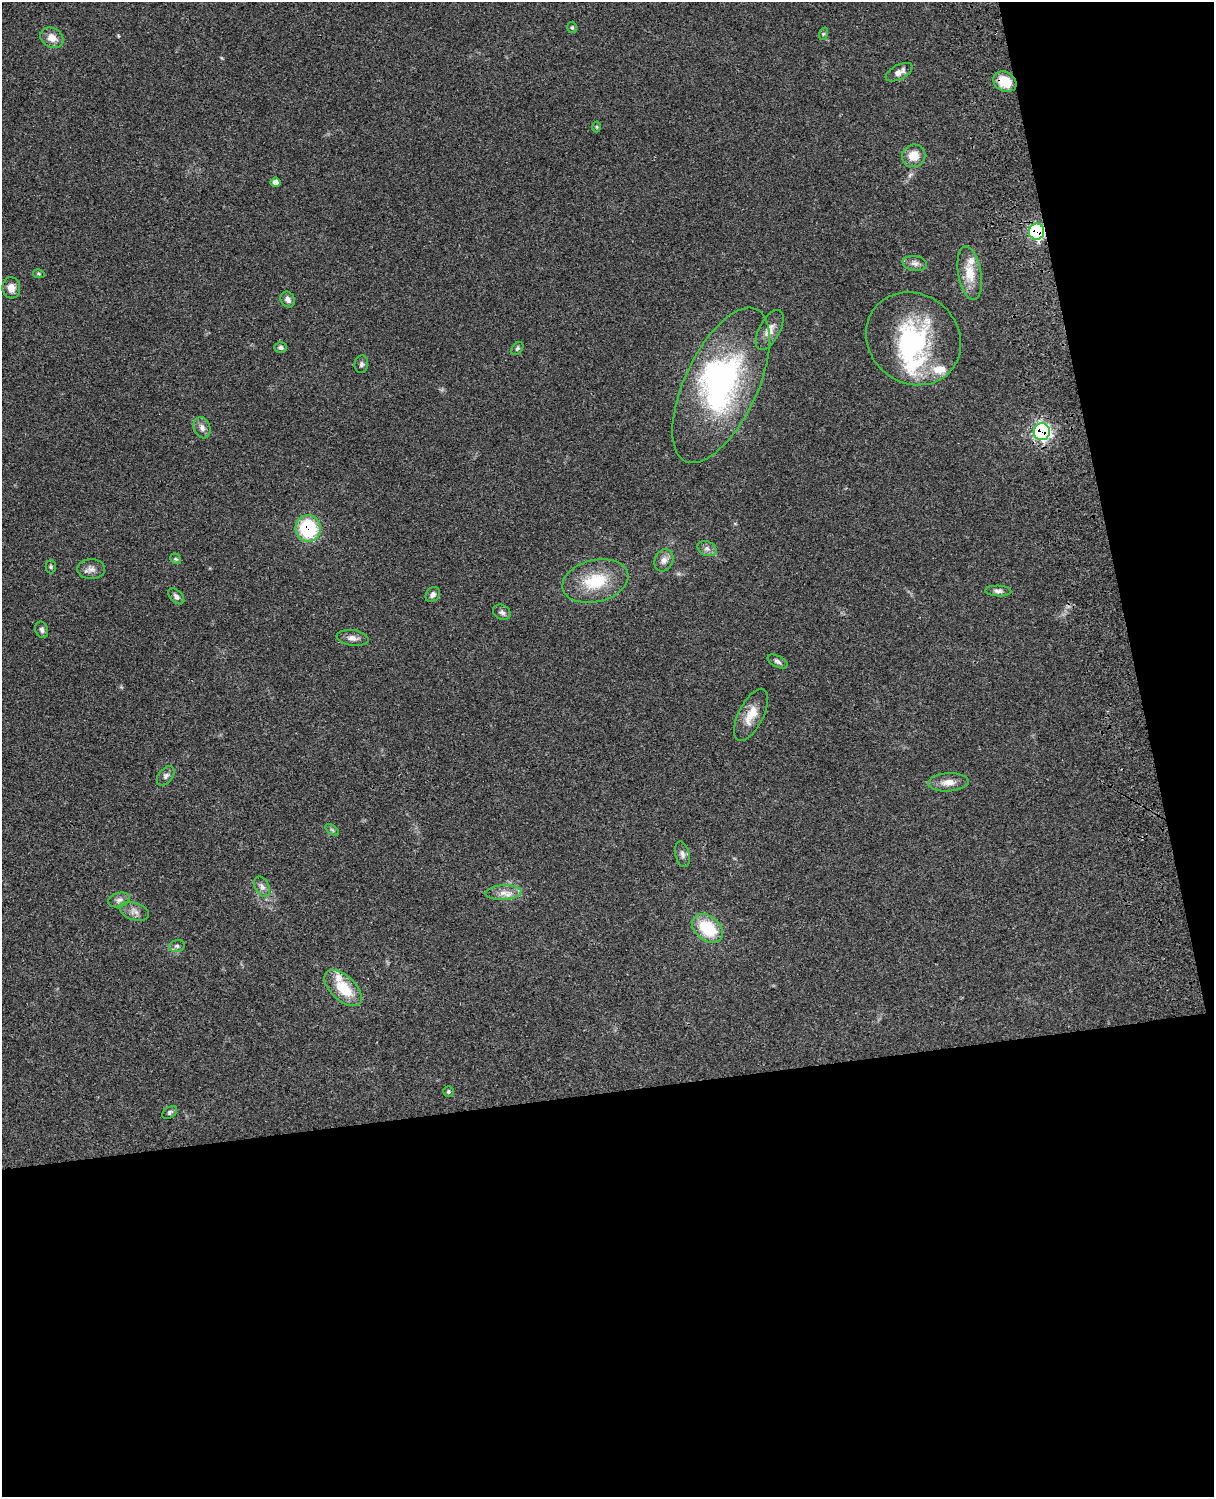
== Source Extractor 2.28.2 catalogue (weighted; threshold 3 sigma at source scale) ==
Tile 12 of 4 x 3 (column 4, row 3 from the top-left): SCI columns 3757-4968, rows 276-1770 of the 5086 x 4925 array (HDU 1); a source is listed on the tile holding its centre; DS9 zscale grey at full resolution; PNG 1216 x 1499 px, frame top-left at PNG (2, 2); each listed source drawn as its Kron ellipse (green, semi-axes under 4 px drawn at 4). Shown black and unused: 33% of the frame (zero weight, under 3 of 4 exposures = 6% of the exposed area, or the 3 px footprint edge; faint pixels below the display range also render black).
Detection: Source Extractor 2.28.2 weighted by HDU 2 'WHT'; one run over the whole footprint, this tile lists its part. Background 0.0982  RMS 0.0063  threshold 0.0284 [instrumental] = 3 sigma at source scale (4.5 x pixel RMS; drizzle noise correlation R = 1.50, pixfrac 1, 0.05/0.05 arcsec/px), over >= 5 px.
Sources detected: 56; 2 inside a brighter object's white glare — neither listed nor drawn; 4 inside a brighter listed object's ellipse — not listed separately; the other 50 listed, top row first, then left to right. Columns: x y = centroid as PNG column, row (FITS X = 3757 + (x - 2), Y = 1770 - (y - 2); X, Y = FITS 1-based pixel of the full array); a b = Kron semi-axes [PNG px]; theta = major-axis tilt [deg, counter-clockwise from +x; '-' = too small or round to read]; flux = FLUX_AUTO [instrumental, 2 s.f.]
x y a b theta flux
572 27 6 4 -75 0.94
823 34 6 4 71 0.92
52 38 12 9 -29 6
899 72 14 7 28 3.9
1005 82 12 9 -30 13
597 127 5 3 - 0.61
914 156 12 11 - 9.2
275 182 5 5 - 2.6
1037 232 8 7 - 100
915 263 12 7 -8 3
970 273 27 11 -80 13
39 274 6 4 -13 0.79
11 288 11 9 -84 5
288 300 8 7 - 2.6
770 330 22 10 62 6.3
913 339 49 44 -39 76
281 348 6 5 - 1.4
517 348 7 5 50 1.1
361 364 9 7 85 1.5
721 385 84 36 65 130
202 428 11 8 -69 3.2
1042 432 8 8 - 160
308 528 13 12 - 43
707 549 10 7 -25 2.5
176 559 6 4 -43 0.9
664 560 11 9 65 3.7
51 567 7 5 90 1.1
91 569 14 10 2 3.7
595 581 33 21 14 26
998 591 13 5 -3 2.1
433 594 8 6 52 2.2
176 596 9 6 -44 2.1
502 612 9 7 -29 2.2
42 630 8 6 -72 1.7
352 638 16 8 -8 3.7
778 662 11 5 -28 1.9
751 715 28 12 63 10
166 776 11 7 50 2.3
948 782 20 9 3 5.9
332 830 8 4 -37 1.1
682 854 13 7 -77 2.6
262 887 11 7 -62 2.7
503 893 18 7 4 5.4
119 900 11 7 16 2.6
134 911 15 8 -19 4
708 928 17 12 -39 27
177 946 8 6 14 1.6
343 988 23 12 -43 19
448 1092 5 5 - 1
170 1112 8 5 35 1.4
Overlapping masked pixels (flux is a lower limit): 4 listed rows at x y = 1005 82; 1037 232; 1042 432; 308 528